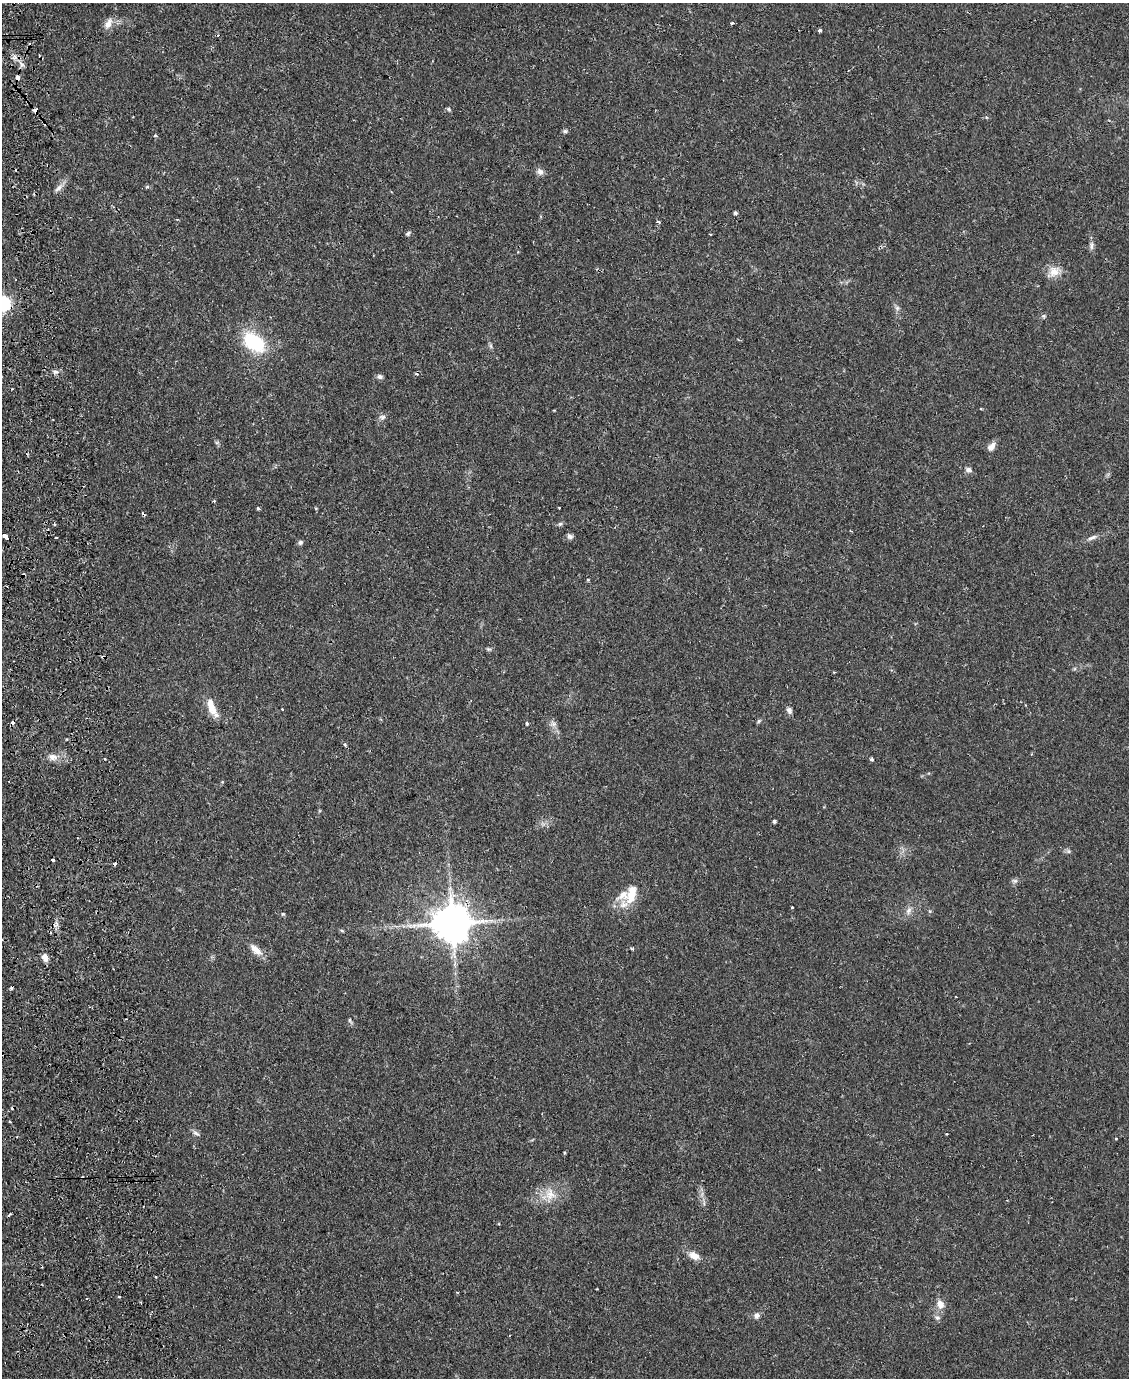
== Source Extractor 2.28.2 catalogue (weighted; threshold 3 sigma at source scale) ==
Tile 7 of 4 x 3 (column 3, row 2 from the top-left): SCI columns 2311-3437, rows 1510-2885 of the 4619 x 4496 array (HDU 1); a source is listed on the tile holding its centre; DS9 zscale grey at full resolution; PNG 1131 x 1380 px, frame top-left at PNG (2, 3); no overlay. Shown black and unused: <1% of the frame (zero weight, under 2 of 3 exposures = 3% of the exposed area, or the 3 px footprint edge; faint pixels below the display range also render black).
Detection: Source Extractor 2.28.2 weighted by HDU 2 'WHT'; one run over the whole footprint, this tile lists its part. Background 0.0815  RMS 0.0057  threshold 0.0255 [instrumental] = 3 sigma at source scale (4.5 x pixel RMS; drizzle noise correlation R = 1.50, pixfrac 1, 0.05/0.05 arcsec/px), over >= 5 px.
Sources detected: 89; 14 cosmic-ray / hot-pixel residue — not listed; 1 inside a brighter listed object's ellipse — not listed separately; the other 74 listed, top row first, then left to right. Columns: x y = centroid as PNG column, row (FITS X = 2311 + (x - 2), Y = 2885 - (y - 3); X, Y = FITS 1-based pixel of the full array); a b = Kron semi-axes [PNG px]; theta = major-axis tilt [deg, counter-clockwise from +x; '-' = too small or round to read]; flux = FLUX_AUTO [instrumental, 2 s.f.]
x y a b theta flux
108 23 15 8 62 4.2
732 23 3 3 - 1.7
820 30 4 3 - 2
14 57 7 5 61 1.7
22 65 7 4 -19 1.3
17 78 6 4 89 2.4
449 109 6 4 -24 0.9
35 110 4 4 - 2.3
565 131 7 5 0 1
155 135 4 3 - 0.8
540 172 10 8 -50 2.4
59 187 13 6 44 2.7
147 187 6 3 18 0.7
735 213 4 4 - 1.2
659 222 6 3 -31 0.75
408 233 7 5 38 1.1
710 234 3 2 - 0.57
1092 246 12 5 81 1.9
1054 271 16 14 52 6.2
3 303 6 6 - 100
897 308 6 6 - 1.4
1043 316 6 5 - 0.89
254 342 22 13 -35 38
491 346 7 4 -71 0.97
56 372 10 4 -5 1.5
380 377 7 6 - 1.6
981 409 3 3 - 0.51
383 417 8 6 3 1.6
991 446 12 7 48 3.1
969 470 7 6 - 2.1
214 501 4 4 - 0.55
258 509 3 3 - 1.1
560 524 5 5 - 1
4 536 5 3 - 16
570 536 8 6 -20 1.7
1092 537 17 5 22 2.4
56 538 3 3 - 1.1
300 542 6 6 - 1.2
587 580 4 3 - 0.76
488 649 7 5 -10 0.89
212 707 27 9 -66 8
282 709 3 3 - 0.93
789 710 8 7 - 1.9
759 721 6 5 - 0.89
527 723 4 4 - 0.79
553 724 8 6 -20 1.9
345 745 5 4 - 0.73
53 757 13 7 -5 3.7
872 759 3 3 - 1.9
774 821 4 3 - 0.84
1069 851 7 4 -89 0.94
52 860 3 3 - 2
1015 881 8 6 0 1.4
631 894 27 12 78 12
792 907 3 2 - 0.59
909 910 11 7 65 2.7
283 914 5 5 - 0.72
491 921 7 5 0 1.6
452 923 11 10 - 1700
342 931 6 4 -20 0.65
633 949 4 4 - 0.69
256 950 18 8 -40 5.2
45 957 9 6 -72 4
350 1020 7 5 -67 0.97
196 1133 10 5 -25 1.6
946 1134 3 2 - 0.67
1116 1138 3 3 - 0.5
564 1153 3 3 - 1.1
550 1194 18 15 -82 9.2
10 1214 5 2 - 0.78
694 1256 12 8 -27 5.5
940 1304 13 9 -76 4.4
757 1315 8 7 - 2.2
937 1318 7 6 - 1.5
Overlapping masked pixels (flux is a lower limit): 3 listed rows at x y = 17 78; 35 110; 452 923
Isophote crosses this tile's border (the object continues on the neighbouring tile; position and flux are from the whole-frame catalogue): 1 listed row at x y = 3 303